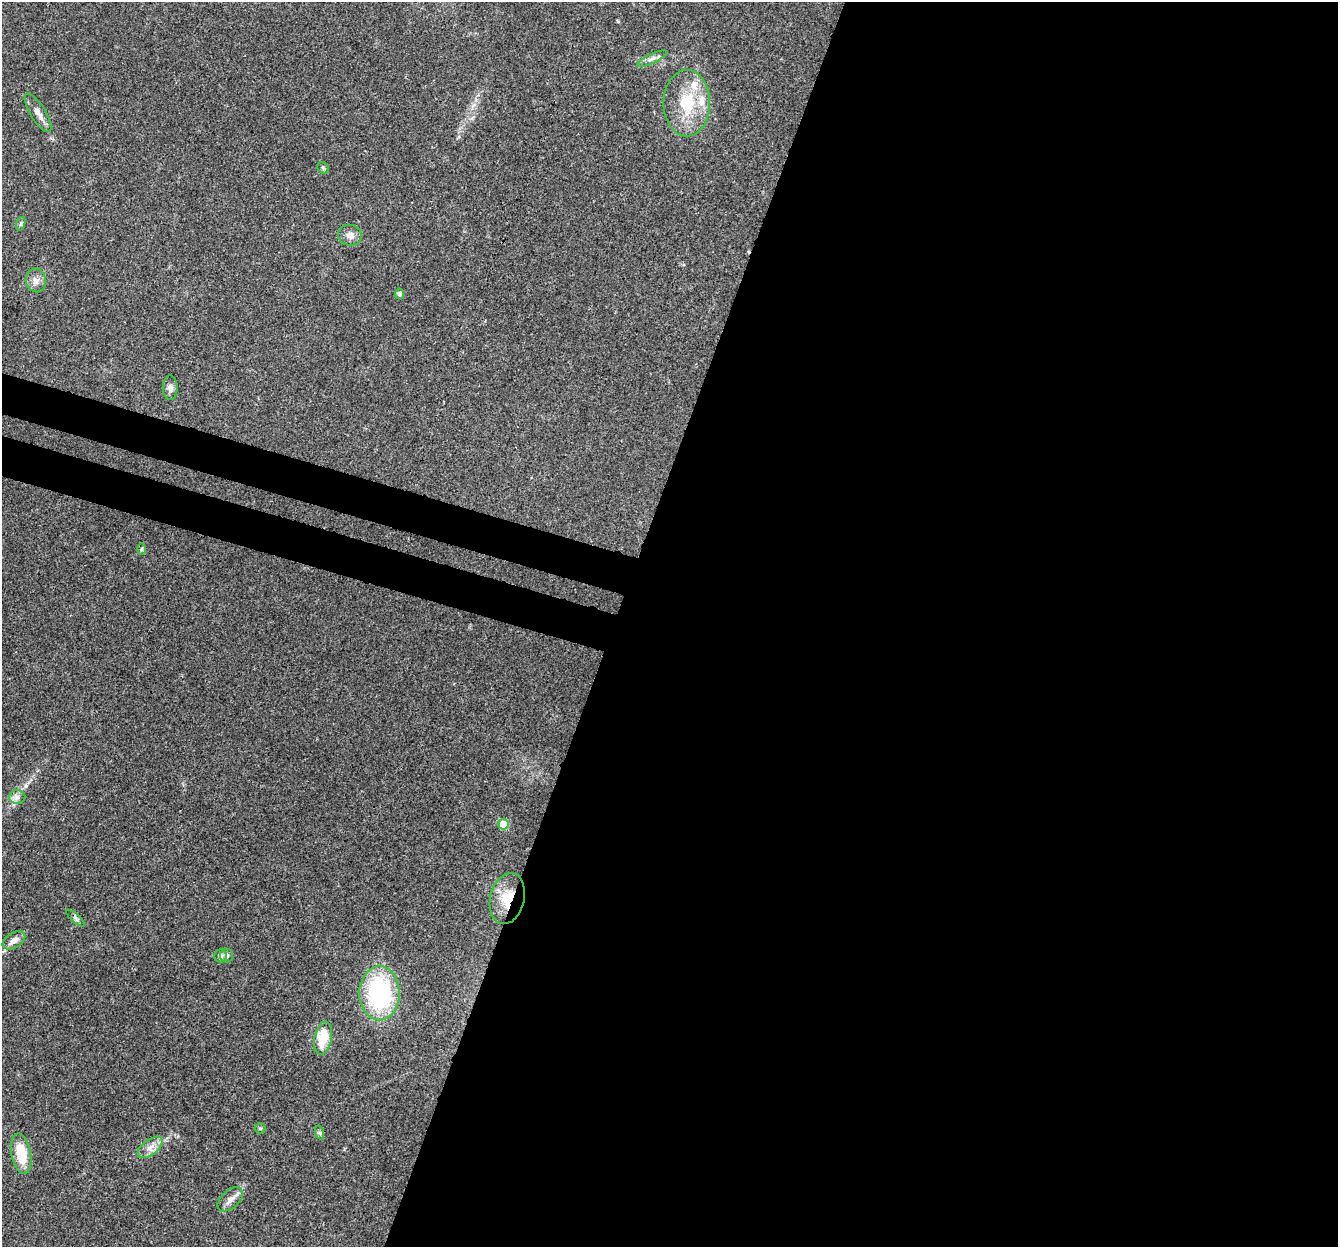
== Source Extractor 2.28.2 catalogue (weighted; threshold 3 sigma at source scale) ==
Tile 12 of 4 x 4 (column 4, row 3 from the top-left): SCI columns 4040-5375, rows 1580-2824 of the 5395 x 5585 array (HDU 1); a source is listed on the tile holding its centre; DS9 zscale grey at full resolution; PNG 1340 x 1249 px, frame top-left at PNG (2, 2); each listed source drawn as its Kron ellipse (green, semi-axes under 4 px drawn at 4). Shown black and unused: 57% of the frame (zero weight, under 3 of 4 exposures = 5% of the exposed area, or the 3 px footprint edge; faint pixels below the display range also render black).
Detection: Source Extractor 2.28.2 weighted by HDU 2 'WHT'; one run over the whole footprint, this tile lists its part. Background 0.0648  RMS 0.0041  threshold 0.0185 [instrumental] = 3 sigma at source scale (4.5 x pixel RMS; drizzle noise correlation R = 1.50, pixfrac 1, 0.0396/0.0396 arcsec/px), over >= 5 px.
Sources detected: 25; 1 inside a brighter listed object's ellipse — not listed separately; the other 24 listed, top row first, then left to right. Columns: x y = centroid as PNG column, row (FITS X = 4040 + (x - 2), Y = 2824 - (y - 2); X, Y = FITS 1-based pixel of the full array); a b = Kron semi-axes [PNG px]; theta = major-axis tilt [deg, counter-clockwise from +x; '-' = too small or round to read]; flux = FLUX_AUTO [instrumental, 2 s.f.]
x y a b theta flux
652 59 16 5 25 1.8
687 103 33 23 -90 19
38 113 22 7 -58 3.5
323 168 6 5 - 0.71
21 224 7 4 70 0.73
350 235 12 10 -9 2.6
36 280 12 10 -76 2.5
400 294 5 4 - 1.2
170 388 12 7 -90 2.1
141 549 6 4 88 0.54
17 797 8 6 1 1.5
503 824 5 5 - 12
507 899 26 17 77 11
75 918 12 4 -40 0.97
14 940 12 7 31 2.9
220 956 6 6 - 1.4
226 956 7 6 - 1.2
379 993 27 20 -90 51
323 1038 17 8 79 11
260 1128 5 5 - 0.58
320 1133 7 4 -72 0.73
150 1147 14 7 38 3.4
21 1154 20 9 -80 12
230 1199 15 9 44 2.9
Overlapping masked pixels (flux is a lower limit): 1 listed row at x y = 507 899